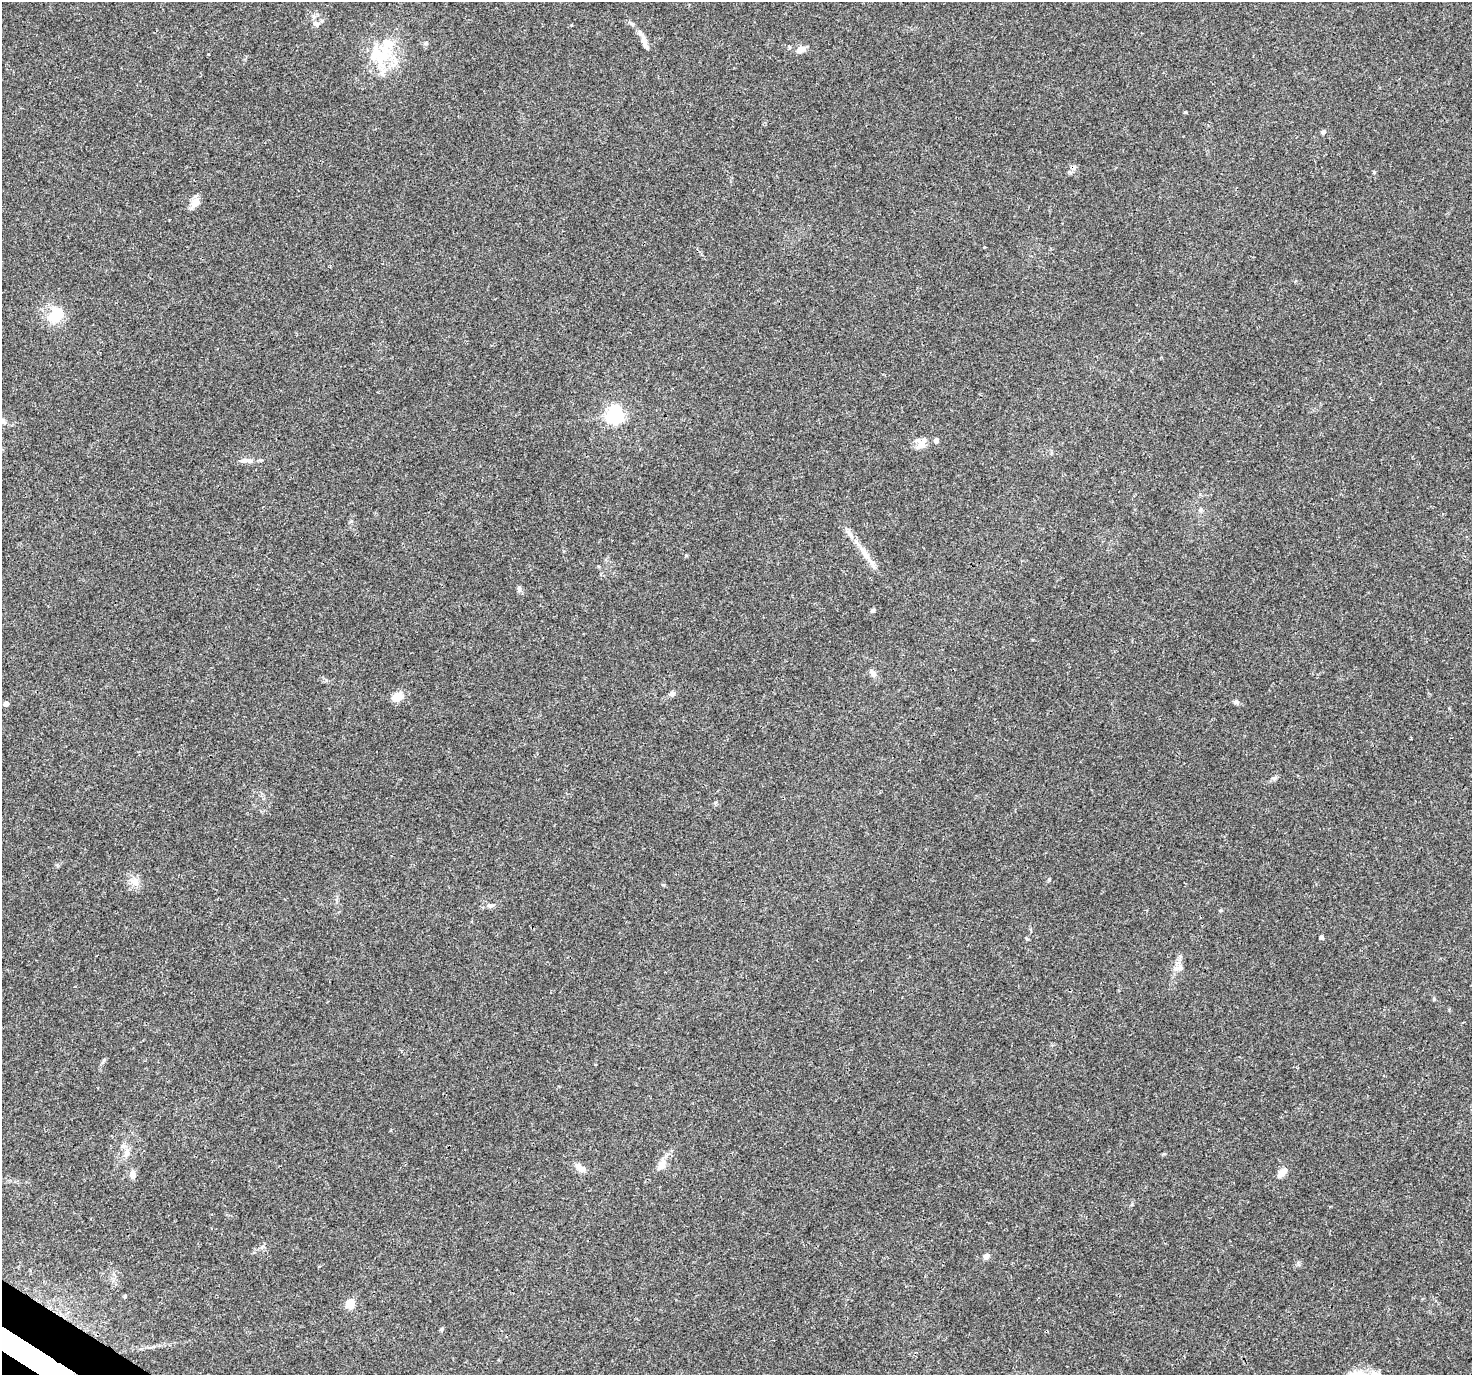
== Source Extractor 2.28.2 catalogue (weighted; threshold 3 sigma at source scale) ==
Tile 7 of 4 x 4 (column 3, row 2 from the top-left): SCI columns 2975-4444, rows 2982-4354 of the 5958 x 6028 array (HDU 1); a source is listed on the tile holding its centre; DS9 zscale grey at full resolution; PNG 1474 x 1377 px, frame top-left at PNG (2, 2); no overlay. Shown black and unused: <1% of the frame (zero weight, under 3 of 4 exposures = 5% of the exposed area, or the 3 px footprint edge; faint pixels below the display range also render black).
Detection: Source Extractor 2.28.2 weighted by HDU 2 'WHT'; one run over the whole footprint, this tile lists its part. Background 0.0157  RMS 0.0026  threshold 0.0117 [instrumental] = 3 sigma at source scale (4.5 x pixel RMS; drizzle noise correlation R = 1.50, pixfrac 1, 0.0396/0.0396 arcsec/px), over >= 5 px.
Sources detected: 44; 4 inside a brighter listed object's ellipse — not listed separately; the other 40 listed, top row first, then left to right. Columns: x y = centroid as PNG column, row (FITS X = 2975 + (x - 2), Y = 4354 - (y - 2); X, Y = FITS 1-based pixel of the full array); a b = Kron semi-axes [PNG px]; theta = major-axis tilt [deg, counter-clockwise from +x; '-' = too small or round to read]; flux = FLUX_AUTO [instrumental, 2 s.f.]
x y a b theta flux
317 24 8 6 -30 0.88
632 24 7 5 -43 0.52
645 43 22 6 -69 1.9
801 49 14 7 25 1.6
375 54 37 18 -70 9.3
1185 112 4 4 - 0.24
1323 132 6 5 - 0.55
196 203 14 9 43 2.4
56 314 22 16 62 7.7
614 415 7 6 - 83
936 441 5 4 - 1.3
921 443 16 13 62 2.4
249 460 12 7 -18 1.3
1201 510 6 5 - 0.52
865 554 25 8 -56 3.3
519 589 8 6 -72 0.73
873 610 7 4 17 0.43
873 673 11 7 -60 1.1
672 694 8 6 29 0.88
397 697 15 10 30 2.9
1236 702 7 6 - 0.71
6 704 5 4 - 1.5
1275 778 9 5 27 0.61
1049 879 5 4 - 0.29
134 881 12 10 -71 2.2
490 905 9 6 0 0.81
1321 937 4 4 - 0.81
1027 939 5 4 - 0.29
1179 968 16 7 4 1.5
1434 999 5 5 - 0.3
104 1060 9 4 54 0.5
126 1153 14 8 70 1.7
662 1165 19 9 67 2.4
581 1168 16 8 -33 1.8
1282 1173 13 7 41 1.9
133 1174 10 7 -84 1.6
986 1256 6 6 - 1.2
350 1304 5 5 - 9.8
441 1329 6 4 54 0.44
23 1354 85 20 -32 180
Overlapping masked pixels (flux is a lower limit): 1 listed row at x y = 23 1354
Isophote crosses this tile's border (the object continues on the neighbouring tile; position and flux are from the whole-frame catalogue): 1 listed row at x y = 23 1354
Unlisted compact peaks at least as high as the median listed source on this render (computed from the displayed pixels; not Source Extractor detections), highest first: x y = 1374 172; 663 885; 686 555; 1221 910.